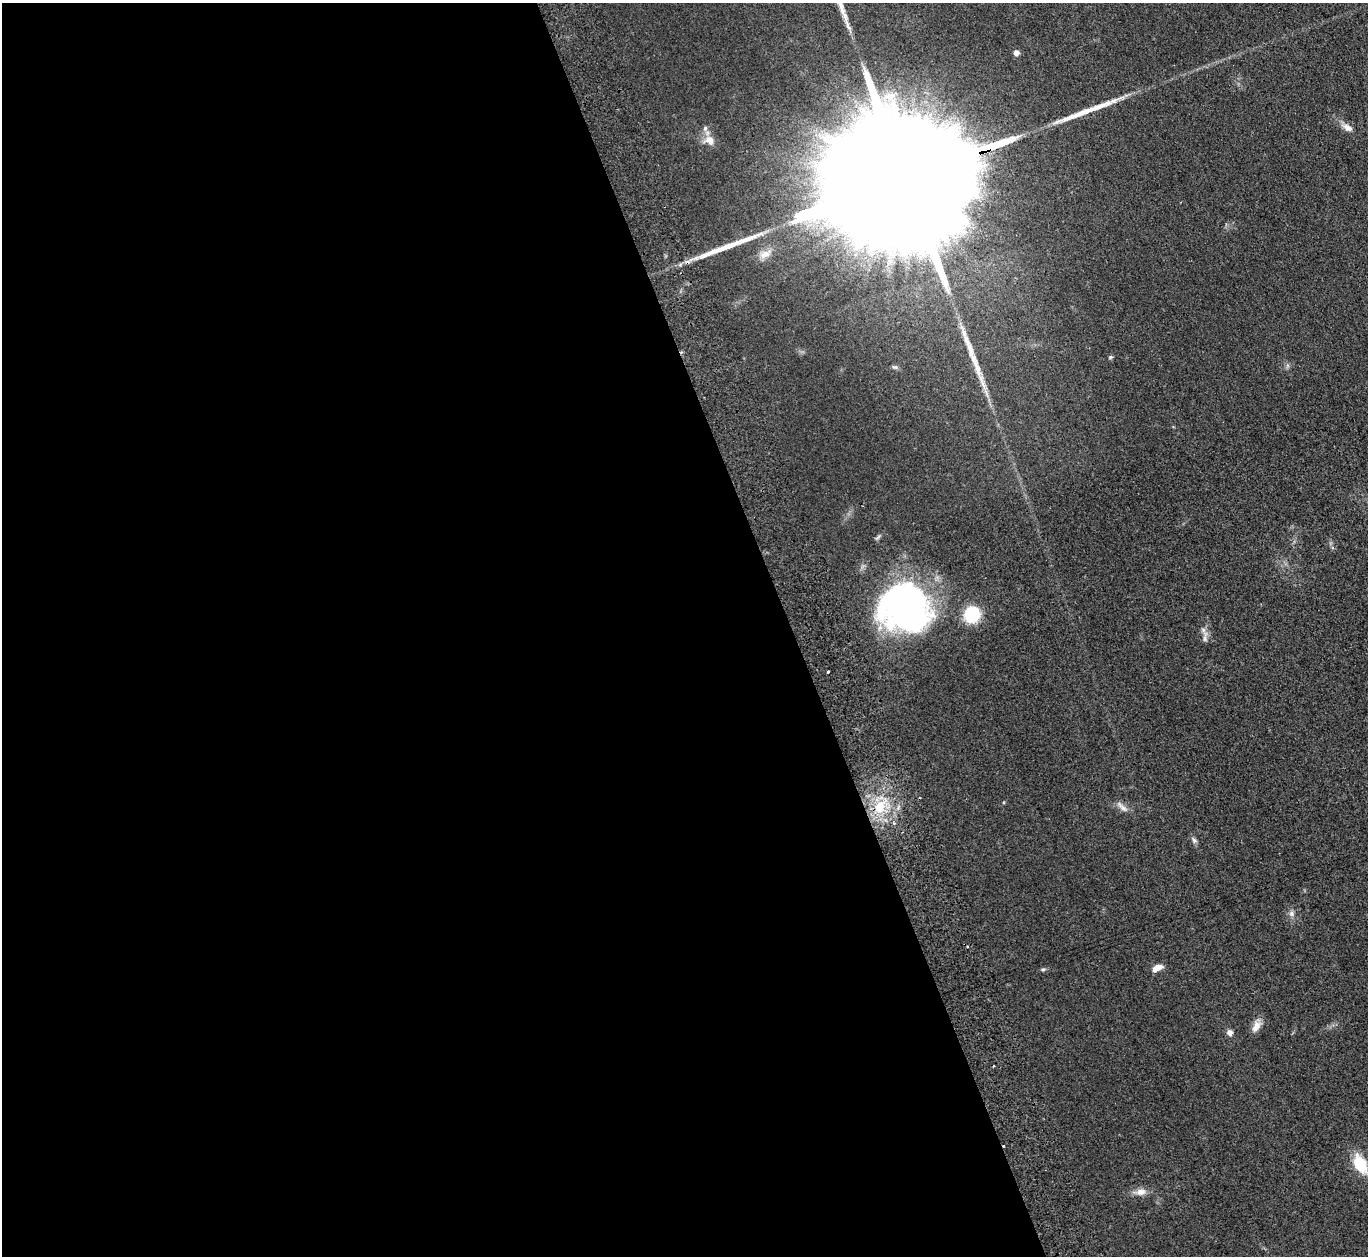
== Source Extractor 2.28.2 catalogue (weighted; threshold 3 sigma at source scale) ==
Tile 9 of 4 x 4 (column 1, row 3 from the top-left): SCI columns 56-1421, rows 1431-2684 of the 5574 x 5496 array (HDU 1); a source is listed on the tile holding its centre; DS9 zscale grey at full resolution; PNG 1370 x 1258 px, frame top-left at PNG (2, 3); no overlay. Shown black and unused: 58% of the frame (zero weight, under 2 of 3 exposures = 3% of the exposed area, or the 3 px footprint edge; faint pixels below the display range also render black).
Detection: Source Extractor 2.28.2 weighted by HDU 2 'WHT'; one run over the whole footprint, this tile lists its part. Background 0.0465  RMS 0.0085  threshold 0.038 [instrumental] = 3 sigma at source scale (4.5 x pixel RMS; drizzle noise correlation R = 1.50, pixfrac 1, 0.05/0.05 arcsec/px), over >= 5 px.
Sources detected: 30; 1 inside a brighter object's white glare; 2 cosmic-ray / hot-pixel residue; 3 long thin detections or spike segments (spike, bleed or trail) — not listed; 2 inside a brighter listed object's ellipse — not listed separately; the other 22 listed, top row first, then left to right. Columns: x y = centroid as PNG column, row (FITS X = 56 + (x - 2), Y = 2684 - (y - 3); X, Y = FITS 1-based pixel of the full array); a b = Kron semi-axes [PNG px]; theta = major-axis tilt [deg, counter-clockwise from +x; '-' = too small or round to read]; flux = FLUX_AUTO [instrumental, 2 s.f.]
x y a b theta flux
1016 53 5 5 - 5.4
890 96 17 9 13 9.8
1347 128 15 8 -31 5.5
709 140 14 12 -41 8.2
904 179 111 25 18 110000
765 254 16 9 31 7.4
1110 357 6 4 13 1.1
907 606 50 47 -50 310
972 615 16 15 - 38
1205 639 9 5 -73 2.6
828 672 3 3 - 7.2
880 807 19 15 64 24
1122 807 19 6 -44 4.5
894 823 5 3 - 1.3
1194 840 9 6 -60 2.4
1291 913 7 7 - 2.9
1157 968 12 6 27 7.6
1043 969 5 5 - 1.3
1256 1026 16 9 61 6.7
1230 1033 8 7 - 3.4
1360 1164 16 9 -62 34
1141 1192 14 9 11 6.1
Overlapping masked pixels (flux is a lower limit): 1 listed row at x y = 904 179